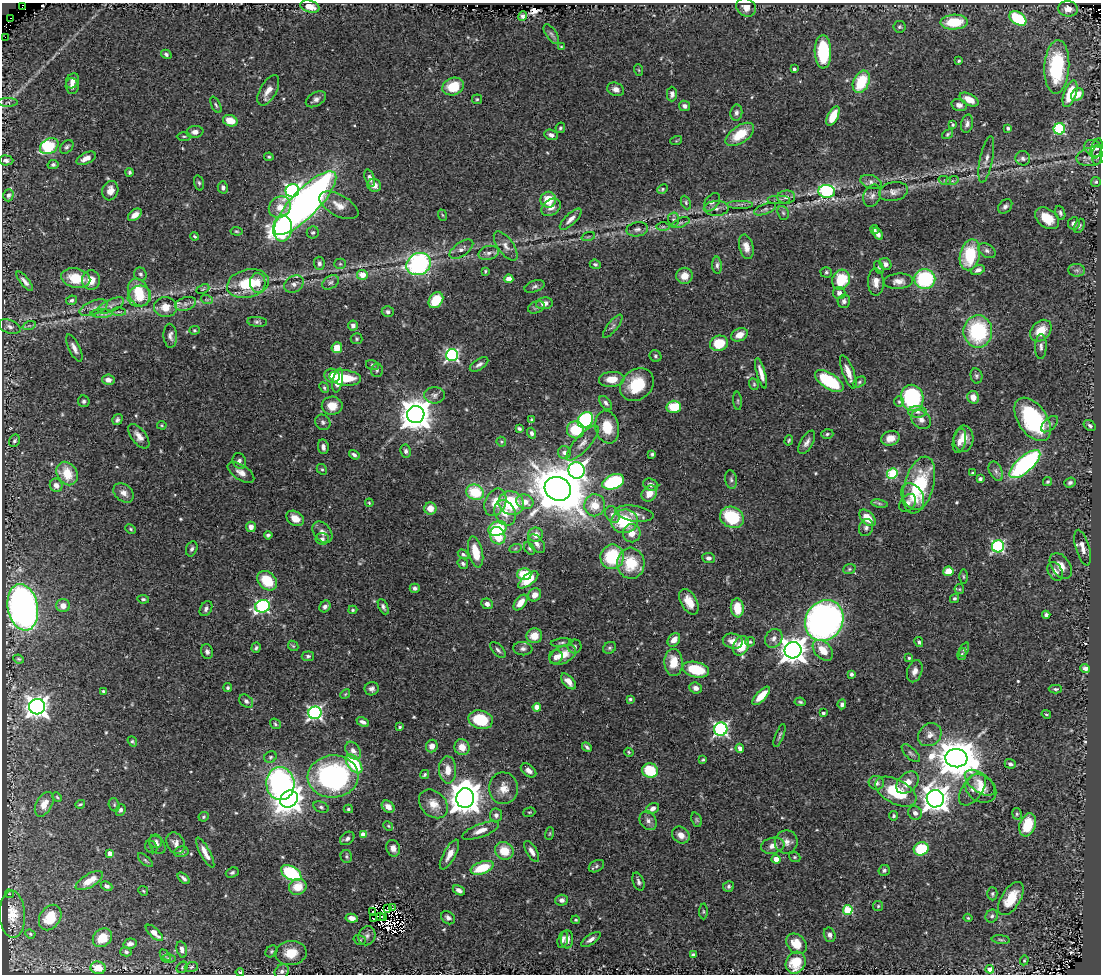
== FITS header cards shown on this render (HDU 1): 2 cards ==
NAXIS1  =                 1099
NAXIS2  =                  972

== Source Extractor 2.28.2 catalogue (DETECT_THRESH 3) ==
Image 1099 x 972 px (HDU 1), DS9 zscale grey, 1 PNG px = 1 image px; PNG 1103 x 976 px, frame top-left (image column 1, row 972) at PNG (2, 3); each listed source drawn as its Kron ellipse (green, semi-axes under 4 px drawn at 4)
Background 0.704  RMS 0.026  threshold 0.0795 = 3 sigma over >= 5 px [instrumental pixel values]
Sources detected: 556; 3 with non-positive FLUX_AUTO (blend fragments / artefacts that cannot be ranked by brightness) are neither listed nor drawn; of the other 553, the 500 brightest by FLUX_AUTO listed and drawn (53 fainter detections omitted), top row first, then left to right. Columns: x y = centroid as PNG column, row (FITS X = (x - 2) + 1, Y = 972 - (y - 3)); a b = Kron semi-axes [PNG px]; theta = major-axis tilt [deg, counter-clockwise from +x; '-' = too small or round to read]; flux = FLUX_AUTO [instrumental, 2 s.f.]
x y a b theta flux
310 6 10 6 -15 21
22 7 2 2 - 29
746 7 10 8 -33 12
1068 9 10 7 -6 13
522 16 5 4 - 5.2
10 18 2 2 - 6500
1018 18 9 6 -34 120
954 22 14 7 3 70
899 27 6 6 - 3.8
551 34 11 5 -56 5.4
5 37 2 2 - 21
561 47 4 4 - 2
823 52 17 8 -88 130
166 54 5 4 - 4.4
959 61 3 3 - 2.4
1057 67 27 12 87 140
794 69 3 3 - 3.1
639 70 6 3 -70 1.9
72 81 8 6 60 9.1
861 82 12 7 66 66
72 86 8 6 -87 9
453 86 11 8 20 50
616 89 9 6 -21 8.7
268 90 17 8 61 17
672 94 7 5 90 6.6
1070 94 14 6 71 51
1077 94 7 5 43 20
316 99 11 6 30 7.7
477 99 5 4 - 2.6
969 100 10 5 -29 20
8 102 10 4 0 3.6
216 105 9 4 -63 3.4
959 105 8 6 -14 8.9
685 106 6 5 - 6.3
736 113 8 6 82 5.6
833 116 10 5 63 39
230 121 7 5 -21 30
967 124 9 6 78 6.8
953 125 4 3 - 2.6
560 128 5 4 - 3.1
1008 128 4 3 - 3.4
1059 129 6 5 - 160
195 132 8 6 8 9.1
740 134 16 8 34 48
948 134 6 3 35 2.7
551 135 7 5 -22 7.2
184 136 7 3 0 2.7
676 141 6 4 18 2.3
49 146 10 7 32 110
67 147 8 5 49 4.3
1093 148 10 7 -42 8.2
1097 149 10 5 73 4.4
1097 155 9 5 86 4.6
1092 156 16 9 13 13
269 157 5 3 - 2.5
86 158 10 5 26 14
1023 158 7 7 - 6
986 159 24 6 78 12
6 160 7 5 -4 5.4
53 165 5 4 - 4.4
130 172 4 3 - 3.2
370 178 9 5 -71 7.1
945 181 6 4 -19 2.8
952 181 6 4 17 3.5
871 182 11 6 -18 7.5
1096 182 5 5 - 2.7
199 183 8 4 -73 3
374 185 7 6 - 12
223 187 6 5 - 5.7
662 189 5 4 - 2.7
110 191 10 8 72 16
292 191 7 6 - 430
827 191 8 6 -6 250
894 192 14 9 11 11
8 195 6 5 - 5.9
872 196 11 8 67 8.2
786 197 9 6 4 6.7
779 199 11 2 0 3.9
548 200 8 8 - 46
686 202 7 4 -65 3.1
712 202 10 6 54 6.6
305 203 42 13 46 1100
740 204 13 3 0 4.9
339 205 21 10 -29 19
1005 206 8 6 48 5
280 207 11 10 - 21
551 207 10 7 37 12
716 208 12 7 2 9
765 209 11 5 21 5.4
783 213 7 5 -67 3.5
1060 213 7 4 -71 4.3
135 215 8 5 40 11
442 215 6 3 -70 2.3
1047 218 13 9 -39 37
571 219 14 5 43 12
673 220 7 5 -88 4.2
680 223 9 4 21 4
1074 223 6 6 - 7.1
1079 226 7 5 65 3.8
663 227 7 4 0 3.3
282 228 13 9 85 250
637 229 11 7 11 7.1
875 229 4 3 - 3.1
236 231 6 4 -6 2.2
313 232 6 6 - 4.2
878 234 7 4 -57 8.2
195 236 4 3 - 2.2
588 237 7 4 19 2.7
506 246 17 8 -54 13
746 247 12 7 -76 14
461 249 13 7 35 9.2
987 251 9 6 -33 5.7
489 253 10 7 14 8.4
970 255 16 10 77 91
319 263 7 5 -84 5.4
340 264 5 5 - 2.8
419 264 12 10 28 320
595 264 5 4 - 3.6
885 264 6 5 - 6.1
717 265 8 4 -87 5
879 267 7 3 -64 2.3
978 270 7 4 22 7.4
1077 270 8 6 -1 4.9
485 271 3 3 - 2.2
826 272 6 5 - 3.3
140 274 7 6 - 4.8
362 275 5 5 - 26
684 276 8 8 - 20
76 278 15 9 -12 55
509 279 4 4 - 16
925 279 10 10 - 140
91 280 9 9 - 22
841 280 10 8 65 66
25 281 12 4 -51 8.5
898 281 14 8 5 14
330 282 9 6 37 5.8
876 282 13 8 -88 14
258 283 10 7 -87 17
248 284 21 14 14 81
294 284 10 8 32 8.7
535 286 10 5 19 5
203 289 7 4 25 2.2
139 292 14 10 -66 56
839 293 6 6 - 8.4
139 296 12 10 20 44
71 300 5 4 - 4.2
207 300 6 3 -18 2.6
436 300 9 6 53 55
844 301 7 6 - 5.8
544 303 8 6 9 12
186 304 11 6 17 8.6
111 305 14 6 24 7.8
165 307 11 10 - 19
536 307 9 5 22 4.1
94 308 15 6 21 8.9
119 312 7 4 0 2.8
388 312 6 5 - 4.7
102 314 11 4 0 4.9
257 322 10 5 -5 4.4
29 326 7 4 18 3.2
353 326 5 5 - 7
613 326 14 5 51 5.6
10 327 11 6 -21 7.6
194 330 5 4 - 2.2
978 331 16 14 -89 160
1041 331 12 9 45 35
739 335 8 6 27 19
170 336 12 6 -87 8
357 339 6 5 - 2.9
719 343 9 7 18 48
1041 346 12 5 89 7.1
74 348 15 5 -64 11
337 348 5 5 - 23
452 355 6 6 - 330
655 356 6 5 - 3.4
479 364 10 5 32 6.7
372 365 6 5 - 2.9
377 370 6 6 - 3.4
848 372 18 5 -70 16
761 373 16 4 -75 15
332 376 8 7 - 31
976 376 8 6 -78 3.9
345 378 16 7 -7 55
612 379 13 7 4 30
108 380 6 5 - 8.5
338 380 12 5 79 21
829 381 16 7 -33 130
859 382 7 5 28 3.4
754 384 6 4 -70 2.7
637 385 18 15 42 75
324 388 6 4 -52 2.7
434 395 10 8 0 8.1
973 397 6 5 - 17
912 398 13 11 -78 210
84 401 6 5 - 3.9
738 401 9 3 -85 2.6
899 402 5 5 - 2.9
606 403 8 5 -52 5.1
332 406 10 9 - 21
674 407 7 6 - 57
917 412 9 6 -1 7.5
416 414 9 8 - 3500
1033 419 24 14 -55 200
117 420 6 5 - 4.3
531 420 3 3 - 2.5
585 420 8 7 - 250
921 420 11 8 -40 10
323 422 8 7 - 5.4
1049 424 10 6 43 5.1
162 425 5 4 - 2
1090 426 6 4 -36 3.7
607 427 16 11 -79 44
519 429 4 3 - 3.6
575 430 9 8 - 63
531 433 5 4 - 4.7
827 434 6 4 17 3.5
139 436 14 7 -53 14
890 438 9 7 18 19
963 439 13 10 88 22
789 440 5 4 - 2.5
15 441 6 5 - 3.8
959 441 12 6 78 11
501 442 5 4 - 2.5
807 442 13 6 60 8.8
582 443 22 7 48 16
323 447 7 5 -81 7.3
406 451 6 5 - 5
564 452 6 6 - 7.3
652 454 4 3 - 2.9
354 455 5 4 - 4.5
239 461 8 6 -70 5.9
1025 464 19 8 41 300
322 469 5 4 - 2.9
577 470 8 8 - 620
996 471 10 6 -64 6.2
241 472 15 7 -33 13
67 473 12 10 -57 44
972 473 4 3 - 2.1
892 474 5 5 - 130
980 479 4 4 - 5.3
731 480 9 6 -81 4.8
613 482 11 7 22 150
1047 482 5 4 - 3.1
1070 483 6 4 23 4.5
56 485 7 6 - 9.5
651 485 8 6 -24 8.1
919 485 29 14 74 130
558 489 13 11 -27 8200
475 492 9 7 -25 69
124 493 11 8 -39 10
649 493 8 7 - 18
913 497 15 10 -59 23
495 502 14 10 66 32
525 502 9 7 -19 20
369 503 4 3 - 2.1
511 503 13 11 -28 100
908 503 10 7 49 7.6
879 504 8 4 -10 3.4
595 505 11 10 - 32
430 508 6 6 - 19
505 513 13 10 -64 25
634 514 19 8 -9 15
612 515 9 6 -59 6.5
732 517 12 10 -28 98
295 518 9 7 -32 19
867 518 10 6 -46 33
625 521 13 12 - 81
251 527 5 5 - 11
866 528 8 7 - 6.2
131 529 5 3 - 2.3
498 529 9 7 20 93
322 532 12 8 -51 10
632 533 9 9 - 18
268 535 4 3 - 3.9
536 535 7 7 - 15
498 536 9 7 -64 57
322 539 6 6 - 4.8
537 544 10 6 -54 8.4
998 546 6 6 - 260
529 548 7 4 -53 2.9
1082 548 18 7 -74 14
192 549 8 5 68 4.6
515 549 6 4 20 2.5
476 552 16 7 -77 40
463 554 6 4 -33 3.3
612 557 12 11 - 100
708 558 6 5 - 5.8
631 563 15 13 -85 65
463 564 6 5 - 4.1
1061 566 14 9 -57 17
849 569 6 5 - 3
948 571 5 5 - 27
1055 571 10 7 -61 9.2
524 574 7 6 - 65
963 577 7 3 -89 2.3
528 580 12 5 38 27
267 581 11 8 -43 54
415 588 5 4 - 5
959 589 5 4 - 2.1
535 595 7 6 - 13
954 598 5 4 - 3.2
143 599 6 4 -9 3.1
521 602 9 5 51 19
689 602 14 8 -61 24
487 604 6 5 - 8
63 606 7 6 - 13
263 606 7 6 - 310
325 606 6 5 - 5.5
23 607 23 15 -79 1100
383 607 8 4 -64 4.5
737 608 9 6 -83 38
206 609 8 5 60 5.6
353 610 4 4 - 2.5
1046 615 4 4 - 4.8
824 620 21 18 58 910
534 636 8 7 - 23
774 638 10 8 56 10
674 640 7 5 49 15
733 641 10 7 -14 14
750 642 5 4 - 3
919 642 5 4 - 3.5
561 643 11 4 6 3.8
293 646 6 4 -44 2.3
575 646 7 7 - 5.1
741 646 10 7 64 46
256 648 5 4 - 3.3
609 648 7 5 31 3.6
523 649 9 6 -6 6.4
498 650 10 5 -48 5.1
793 650 8 8 - 2100
823 650 12 8 -46 31
964 650 7 4 65 2.8
207 652 7 6 - 5.8
962 654 6 4 80 2.9
563 655 14 8 27 29
308 656 6 5 - 4
556 657 7 6 - 7.9
909 658 4 3 - 2.6
19 659 5 3 - 2.4
673 662 13 9 -89 36
1085 669 5 4 - 6
696 670 13 7 -13 86
915 671 11 7 73 10
851 674 4 3 - 4.4
568 681 9 5 -49 13
228 688 4 4 - 3.1
696 688 6 5 - 8.9
372 689 7 6 - 6.2
1055 689 7 4 -1 3.1
103 692 4 4 - 5.4
345 694 5 4 - 2.1
761 696 12 5 46 27
630 699 4 4 - 3
246 701 8 5 -43 6
800 702 5 3 - 2.9
842 704 5 4 - 4.5
37 707 8 8 - 1300
537 707 4 4 - 20
315 713 6 6 - 420
823 713 3 3 - 2.9
1046 714 5 3 - 2.1
481 720 12 9 -14 69
363 722 6 4 -26 6
275 724 6 5 - 3
400 727 3 3 - 2.6
721 729 6 6 - 370
930 735 13 10 42 14
780 736 12 3 69 3.7
132 741 5 4 - 2.5
432 746 6 5 - 11
462 747 8 7 - 19
587 747 5 3 - 4
740 748 4 4 - 9.7
353 751 10 6 -57 11
629 752 5 4 - 2.1
911 753 11 5 -44 5.4
270 757 6 5 - 3.4
956 758 11 9 -6 6000
703 760 3 3 - 2.6
354 764 11 6 -52 92
1010 764 6 4 -20 4.9
448 770 13 8 -88 20
529 770 9 5 -38 8.6
650 770 8 7 - 68
425 774 5 4 - 3
333 776 25 21 4 380
876 783 7 7 - 8.9
907 783 13 9 43 22
980 783 18 9 -37 21
280 784 16 14 -84 500
503 788 16 14 -86 24
972 789 18 10 54 14
981 789 16 13 -35 26
896 792 22 12 -28 86
57 797 5 3 - 2
465 798 10 9 - 3700
289 799 9 8 - 1700
935 799 9 8 - 2100
44 804 13 8 61 20
80 804 5 3 - 2.4
433 804 16 12 -45 22
114 805 7 5 -71 3
321 807 8 5 -24 4.2
388 807 7 5 -39 9.5
653 808 7 5 28 7.6
348 809 4 3 - 2.8
121 810 6 5 - 5
529 812 6 4 18 2.4
915 813 7 6 - 8
1017 814 6 4 -78 3.1
496 815 6 6 - 6.9
894 816 4 4 - 3
204 817 5 4 - 2.9
697 820 7 5 -68 2.8
648 821 10 8 -59 8.1
1028 825 12 8 70 60
388 826 5 4 - 2.1
480 831 19 6 20 17
550 833 6 3 71 1.9
363 834 4 4 - 18
681 835 9 7 -40 13
347 838 8 6 40 5.1
156 841 7 6 - 5.1
786 842 11 11 - 12
176 843 11 8 -60 10
157 845 10 7 -55 7.5
773 846 12 8 12 13
151 847 7 5 -48 3.6
393 848 8 6 -70 8.9
921 849 7 6 - 79
504 851 9 8 - 40
532 851 11 5 -60 11
181 852 7 5 12 6.1
110 853 4 4 - 13
205 853 17 5 -62 15
449 854 16 6 61 16
346 857 6 5 - 3.3
795 857 6 4 -20 2.6
776 859 4 4 - 33
145 860 9 4 -41 2.9
596 866 8 5 29 4.1
482 868 12 6 20 62
884 870 6 5 - 4.5
232 873 6 5 - 3.8
291 873 11 6 -30 150
184 878 7 4 -42 4.8
89 881 15 6 30 27
638 882 9 5 -70 5.8
107 886 6 4 -25 4.4
298 887 9 8 - 30
729 887 6 5 - 3.8
459 890 6 4 -27 7.4
143 891 5 4 - 2.2
9 894 4 4 - 2.7
992 894 6 5 - 3.4
1011 899 19 9 58 44
562 900 6 5 - 6.9
878 906 5 5 - 2.7
388 908 4 3 - 4.9
393 908 4 2 - 3.1
848 910 5 5 - 110
372 911 3 2 - 3.6
703 911 8 4 -89 2.8
12 914 23 12 -87 33
381 916 3 2 - 2.4
992 916 7 6 - 4.6
50 917 14 10 56 47
384 917 3 2 - 2.3
352 918 6 4 -10 13
448 918 8 5 -38 7.3
968 918 4 4 - 1.9
374 919 4 2 - 2.1
576 920 4 3 - 2.4
154 933 11 4 -43 15
30 934 5 4 - 2.4
830 935 7 5 -74 6.2
367 936 10 8 69 7.5
102 938 10 8 42 31
567 939 9 6 -90 11
591 939 11 5 34 7.8
360 940 6 4 -17 2.7
563 940 9 5 75 5.5
1001 940 9 3 -6 2.8
130 944 7 5 13 7.8
796 944 11 8 -45 29
182 949 8 5 -77 6.7
271 951 6 5 - 3.1
126 952 6 4 -14 3.3
291 953 16 12 7 32
693 954 4 3 - 3.1
165 955 6 4 -47 2.3
169 958 7 3 0 3
1024 960 5 4 - 2
796 963 11 9 63 47
182 967 6 5 - 2.5
191 967 7 5 17 3.5
98 968 7 6 - 28
990 969 4 4 - 22
282 971 8 6 47 5.6
240 972 4 4 - 2.6
At the frame edge (FLAGS 8, measured only in part): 1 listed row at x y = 240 972
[53 fainter detections neither listed nor drawn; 3 non-positive-flux detections neither listed nor drawn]